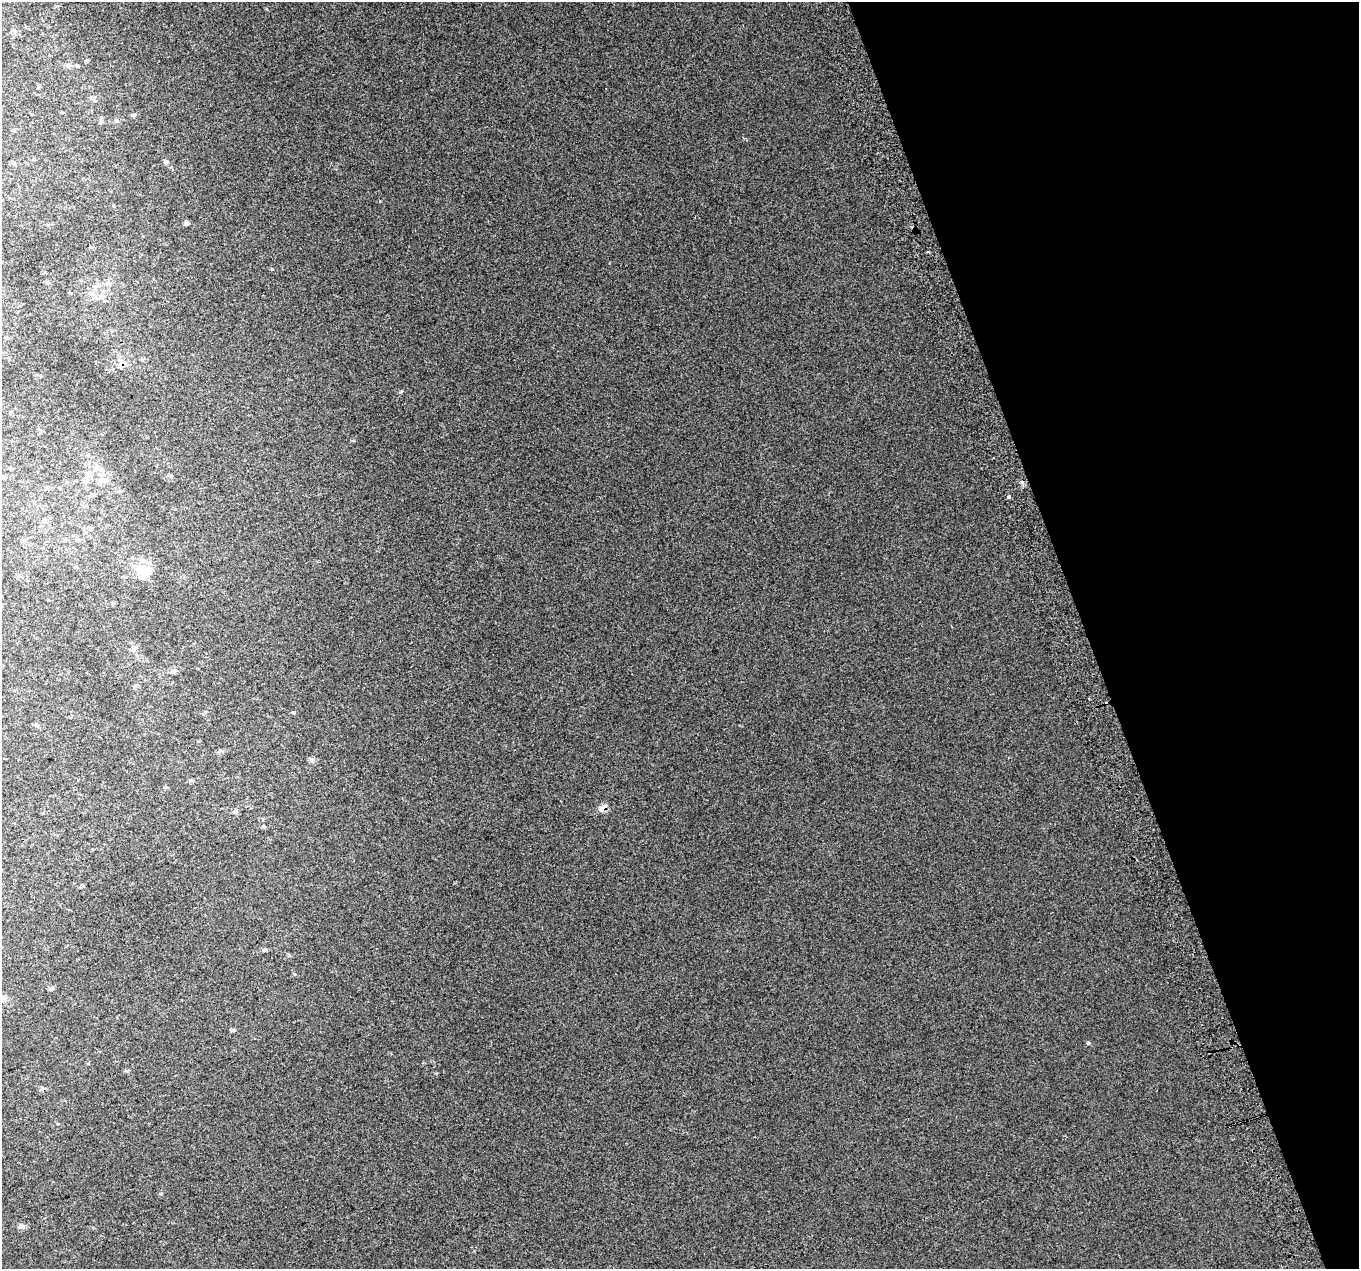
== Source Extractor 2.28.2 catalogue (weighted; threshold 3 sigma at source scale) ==
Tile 12 of 4 x 4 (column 4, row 3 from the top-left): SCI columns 4115-5471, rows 1407-2673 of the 5515 x 5290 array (HDU 1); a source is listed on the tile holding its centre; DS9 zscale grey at full resolution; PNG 1361 x 1271 px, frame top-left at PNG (2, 2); no overlay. Shown black and unused: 20% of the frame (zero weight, under 2 of 3 exposures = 2% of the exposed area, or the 3 px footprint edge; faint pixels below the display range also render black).
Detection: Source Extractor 2.28.2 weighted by HDU 2 'WHT'; one run over the whole footprint, this tile lists its part. Background 0.00879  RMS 0.007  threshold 0.0314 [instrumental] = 3 sigma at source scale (4.5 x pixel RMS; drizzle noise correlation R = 1.50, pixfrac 1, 0.0396/0.0396 arcsec/px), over >= 5 px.
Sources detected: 43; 1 inside a brighter object's white glare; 2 cosmic-ray / hot-pixel residue — not listed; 2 inside a brighter listed object's ellipse — not listed separately; the other 38 listed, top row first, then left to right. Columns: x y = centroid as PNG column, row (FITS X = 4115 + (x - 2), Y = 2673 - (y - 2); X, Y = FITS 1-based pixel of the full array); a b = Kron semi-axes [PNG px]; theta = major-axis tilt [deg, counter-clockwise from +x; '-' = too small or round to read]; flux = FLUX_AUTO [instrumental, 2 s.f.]
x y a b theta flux
87 60 4 4 - 0.83
78 66 5 3 - 0.67
92 98 7 6 - 1.8
133 115 6 4 -7 1.4
116 120 5 5 - 1.1
14 130 6 4 43 1
166 161 6 4 0 1
13 163 5 5 - 1
186 223 6 6 - 1.5
96 286 8 5 7 1.8
92 294 12 4 -50 2.1
121 364 10 8 54 5.1
10 413 5 4 - 0.86
97 467 10 8 11 3.3
88 473 9 5 27 2.3
170 476 6 5 - 1.2
4 478 7 6 - 1.5
106 480 10 6 -20 2.9
86 481 11 6 37 2.7
92 495 9 5 12 1.7
1009 496 3 3 - 3.5
44 521 7 5 -47 1.5
78 540 6 5 - 1.3
23 541 6 4 18 0.99
142 569 17 11 3 13
133 649 10 6 35 2.4
174 671 10 3 29 1.2
293 712 5 3 - 0.7
37 725 6 4 -88 0.96
219 751 6 4 60 1.2
312 760 8 7 - 1.8
603 807 7 5 37 6.5
235 811 7 6 - 1.7
264 950 6 5 - 1.1
51 988 7 5 44 1.3
233 1030 6 4 43 0.96
1088 1043 4 4 - 1.1
21 1226 8 7 - 2
Overlapping masked pixels (flux is a lower limit): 2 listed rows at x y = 121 364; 603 807
Unlisted compact peaks at least as high as the median listed source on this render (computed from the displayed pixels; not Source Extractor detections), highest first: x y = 272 269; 401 392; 294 974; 127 1071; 263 826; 289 955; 83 886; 354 441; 474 1251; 58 1124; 190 780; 88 1063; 100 121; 205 712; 435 1073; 166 787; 113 206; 45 272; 78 780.